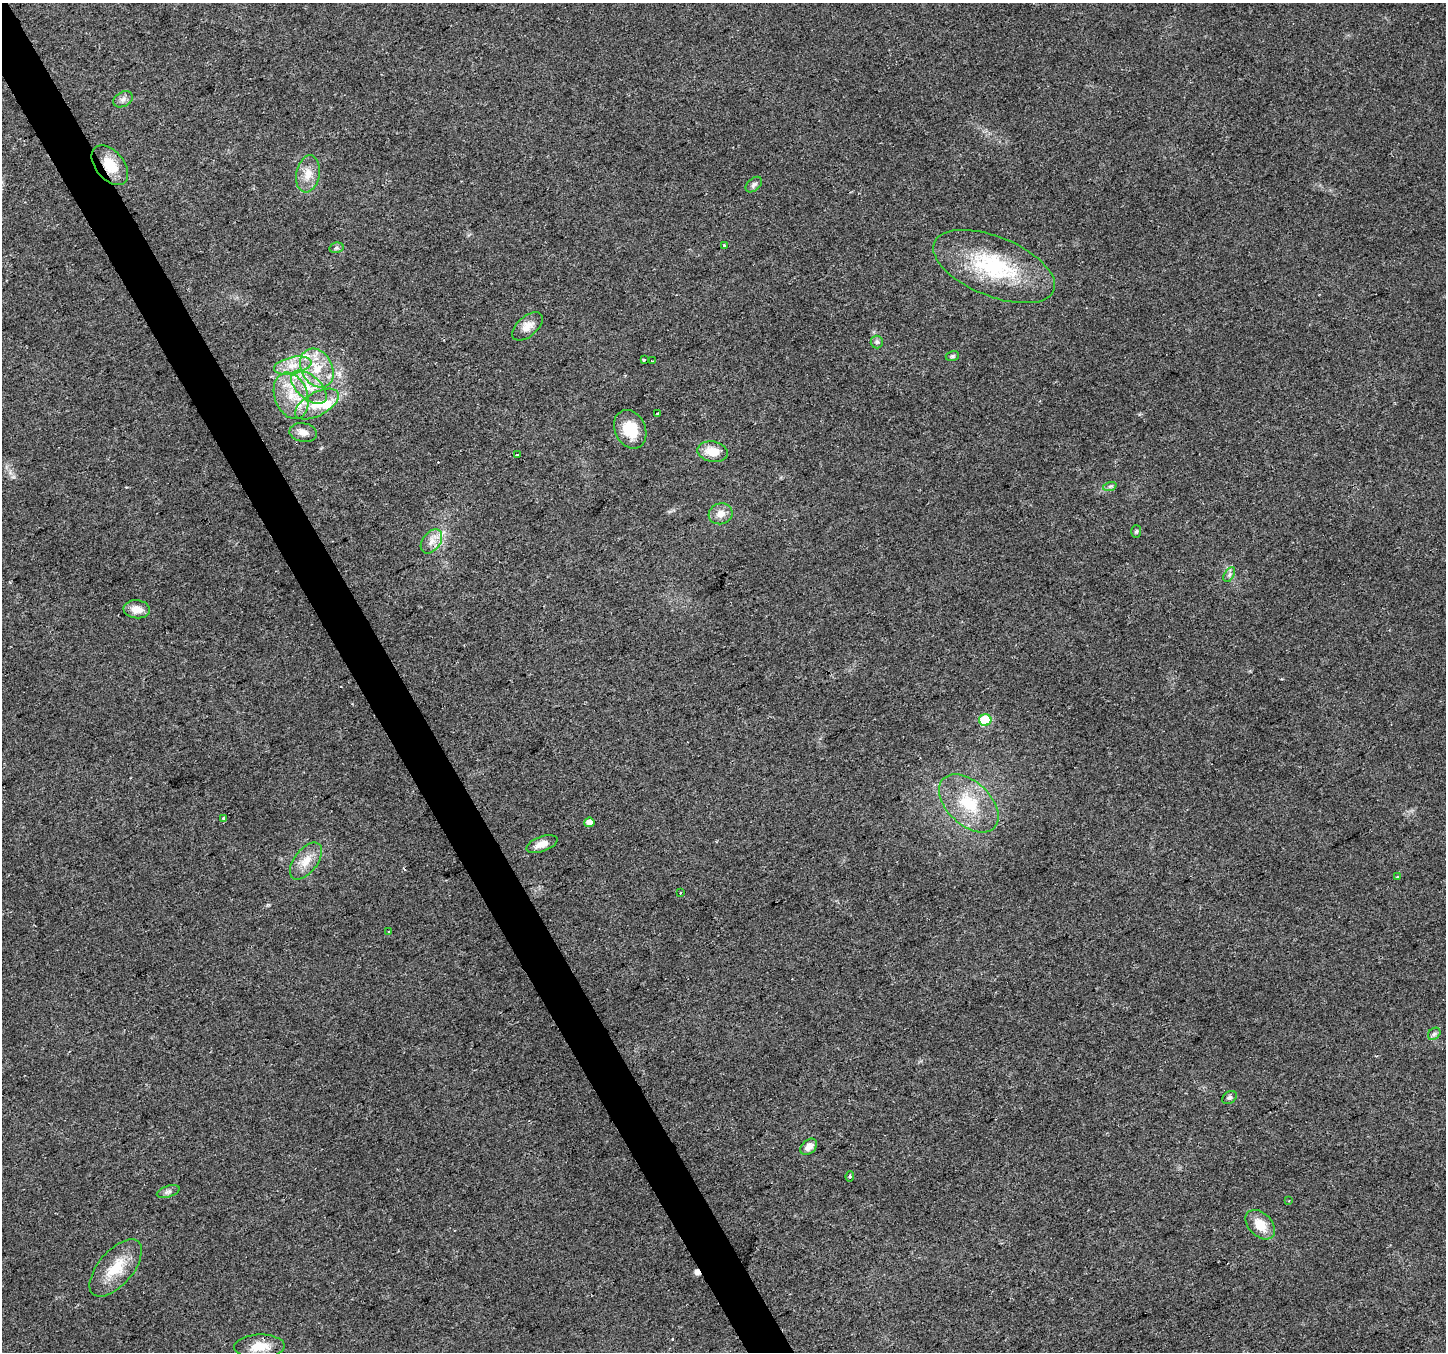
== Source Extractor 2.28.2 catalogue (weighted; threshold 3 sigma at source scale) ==
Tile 11 of 4 x 4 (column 3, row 3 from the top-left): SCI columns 2891-4334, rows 1512-2861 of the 5778 x 5662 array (HDU 1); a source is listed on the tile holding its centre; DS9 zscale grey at full resolution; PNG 1448 x 1354 px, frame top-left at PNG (2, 3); each listed source drawn as its Kron ellipse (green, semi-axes under 4 px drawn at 4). Shown black and unused: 3% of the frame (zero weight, under 2 of 3 exposures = <1% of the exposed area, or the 3 px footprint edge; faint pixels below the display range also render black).
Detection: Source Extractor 2.28.2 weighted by HDU 2 'WHT'; one run over the whole footprint, this tile lists its part. Background 0.0769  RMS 0.0073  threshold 0.0329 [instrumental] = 3 sigma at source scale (4.5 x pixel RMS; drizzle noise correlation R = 1.50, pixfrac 1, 0.0396/0.0396 arcsec/px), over >= 5 px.
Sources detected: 55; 5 cosmic-ray / hot-pixel residue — neither listed nor drawn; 4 inside a brighter listed object's ellipse — not listed separately; the other 46 listed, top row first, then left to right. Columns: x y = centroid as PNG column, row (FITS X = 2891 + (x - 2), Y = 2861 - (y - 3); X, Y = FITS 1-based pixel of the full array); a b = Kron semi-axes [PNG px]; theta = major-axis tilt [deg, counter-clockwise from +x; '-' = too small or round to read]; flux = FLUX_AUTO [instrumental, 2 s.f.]
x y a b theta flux
123 99 10 7 29 3
110 165 23 14 -50 17
308 174 19 11 79 9.5
754 185 9 6 41 2.2
724 246 3 3 - 2
336 248 7 5 11 1.6
994 267 64 29 -22 70
527 326 18 10 41 6.8
877 342 6 6 - 1.6
952 356 7 5 16 1.2
644 360 4 3 - 1.3
652 361 3 2 - 0.82
293 365 19 8 11 9.8
317 368 21 15 -60 19
309 387 21 12 -41 14
291 396 24 16 -70 21
317 404 24 11 29 16
658 413 4 3 - 1.9
630 429 20 15 -64 19
303 432 14 9 -10 4.9
713 452 15 10 -11 12
517 455 3 3 - 5.1
1110 486 7 4 18 1.5
721 514 12 10 17 6.4
1136 531 6 5 - 1.1
431 541 13 9 52 5.8
1229 575 8 5 59 1.9
137 609 13 9 -6 7.5
985 720 6 6 - 35
969 803 35 22 -43 36
223 818 4 3 - 1.8
589 822 5 5 - 5.8
542 844 16 7 20 5.9
306 861 21 11 52 11
1398 877 3 3 - 4.1
680 893 3 2 - 1.1
389 931 2 2 - 0.8
1434 1034 7 5 44 1.6
1229 1098 8 5 31 1.7
809 1147 10 6 43 5
850 1176 5 3 - 1.2
168 1192 12 5 18 2.6
1289 1201 3 2 - 0.51
1260 1225 17 11 -45 12
116 1268 34 17 49 23
259 1346 25 12 2 13
Overlapping masked pixels (flux is a lower limit): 1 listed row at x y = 110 165